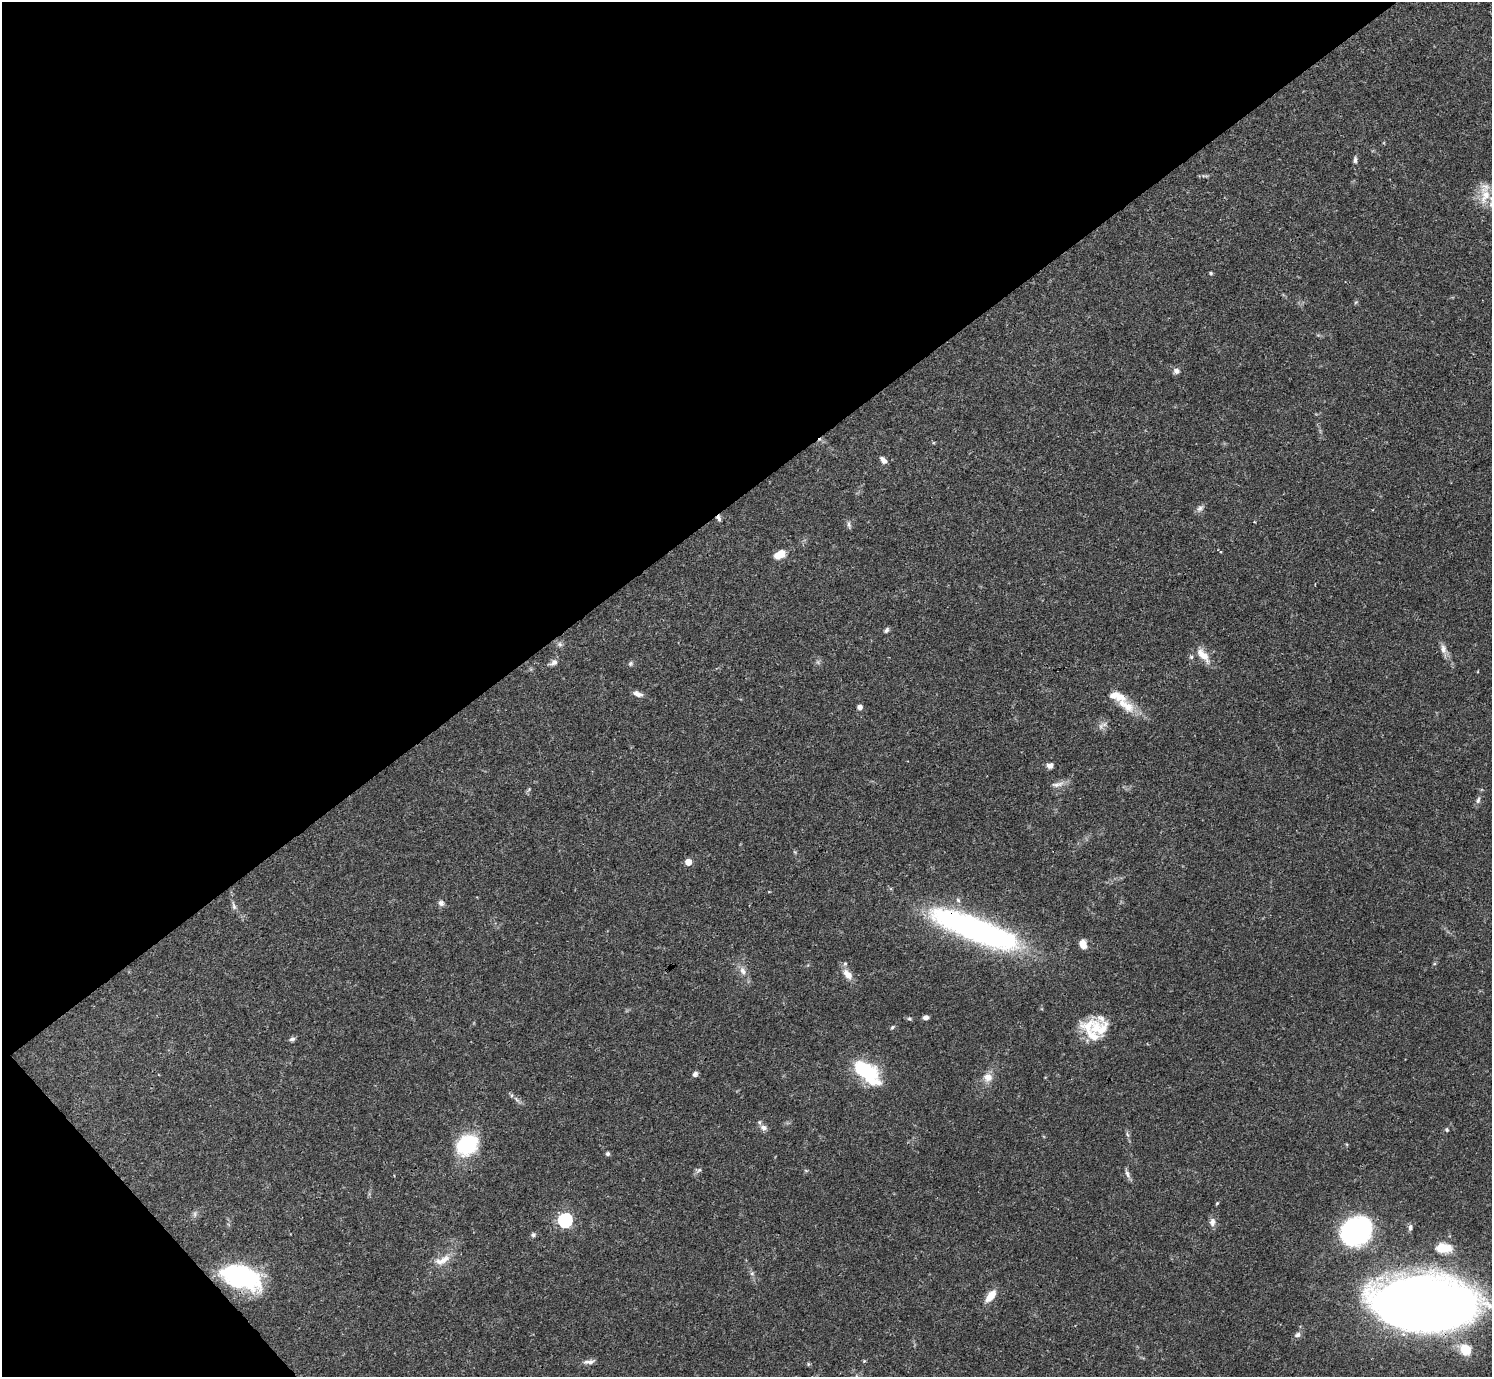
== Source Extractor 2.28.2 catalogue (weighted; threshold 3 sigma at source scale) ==
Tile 5 of 4 x 4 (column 1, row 2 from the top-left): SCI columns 1-1490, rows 2910-4284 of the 5963 x 5960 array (HDU 1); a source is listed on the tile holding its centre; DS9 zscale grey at full resolution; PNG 1494 x 1379 px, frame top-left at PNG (2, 2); no overlay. Shown black and unused: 38% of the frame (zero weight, under 3 of 4 exposures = <1% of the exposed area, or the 3 px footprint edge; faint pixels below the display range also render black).
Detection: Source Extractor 2.28.2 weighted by HDU 2 'WHT'; one run over the whole footprint, this tile lists its part. Background 0.0406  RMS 0.0027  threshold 0.012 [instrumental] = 3 sigma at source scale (4.5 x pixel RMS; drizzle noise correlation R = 1.50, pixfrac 1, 0.05/0.05 arcsec/px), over >= 5 px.
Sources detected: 70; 1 inside a brighter object's white glare — not listed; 8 inside a brighter listed object's ellipse — not listed separately; the other 61 listed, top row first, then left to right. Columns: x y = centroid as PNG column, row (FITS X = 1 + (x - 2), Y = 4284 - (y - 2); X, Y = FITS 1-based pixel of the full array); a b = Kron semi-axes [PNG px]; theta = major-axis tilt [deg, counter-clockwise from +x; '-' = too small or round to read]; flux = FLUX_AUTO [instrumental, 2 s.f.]
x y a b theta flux
1355 160 8 5 86 0.69
1485 196 23 11 67 5
1211 273 5 4 - 0.34
1176 371 8 7 - 1.1
883 460 10 5 -47 1.2
1200 508 10 7 39 0.98
718 518 8 5 -67 0.78
849 524 10 5 -85 0.7
779 554 11 7 32 3.9
887 630 8 5 63 0.58
560 644 8 6 -22 0.72
1443 649 14 8 -82 1.6
1203 655 21 9 -48 3.6
554 662 11 7 32 1.1
630 663 6 6 - 0.53
638 694 12 6 -20 1.3
1126 706 39 11 -39 5.7
860 707 5 5 - 1.3
1050 766 7 6 - 1.2
1057 784 19 6 7 1.5
529 789 6 4 57 0.37
1478 800 11 6 68 0.88
688 862 5 5 - 4.2
441 903 7 7 - 0.98
234 906 12 5 -70 0.82
974 929 98 23 -21 80
1083 944 10 7 -66 2.2
743 971 12 8 -62 1.7
847 974 16 9 -46 2.4
926 1017 6 5 - 0.88
909 1019 6 4 -19 0.44
892 1027 6 5 - 0.4
1099 1028 40 21 -12 8.5
292 1039 8 5 24 0.66
862 1068 22 12 -37 16
695 1074 6 6 - 0.8
988 1077 13 11 -15 2.4
516 1099 8 4 -53 0.65
763 1128 9 7 -6 1.2
1447 1130 5 5 - 0.42
1127 1134 7 4 -72 0.5
467 1145 22 18 33 18
608 1154 5 5 - 0.51
699 1170 9 5 39 0.71
1127 1174 12 6 -66 1
1217 1203 5 3 - 0.27
565 1220 6 6 - 55
1212 1222 11 7 89 1.3
1410 1228 9 5 82 0.74
1356 1232 20 16 18 81
533 1235 6 6 - 0.59
1443 1247 18 10 -8 5.5
442 1260 26 10 25 3.5
752 1273 6 5 - 0.51
241 1277 46 24 -19 29
991 1296 16 8 52 3.4
1420 1303 64 32 -4 610
1297 1335 9 7 27 0.86
1466 1350 16 13 -51 5.5
864 1361 4 4 - 0.28
589 1362 16 5 7 1.2
Overlapping masked pixels (flux is a lower limit): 4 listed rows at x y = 718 518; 974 929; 241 1277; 1420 1303
Isophote crosses this tile's border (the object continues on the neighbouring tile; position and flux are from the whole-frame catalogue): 1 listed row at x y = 1420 1303